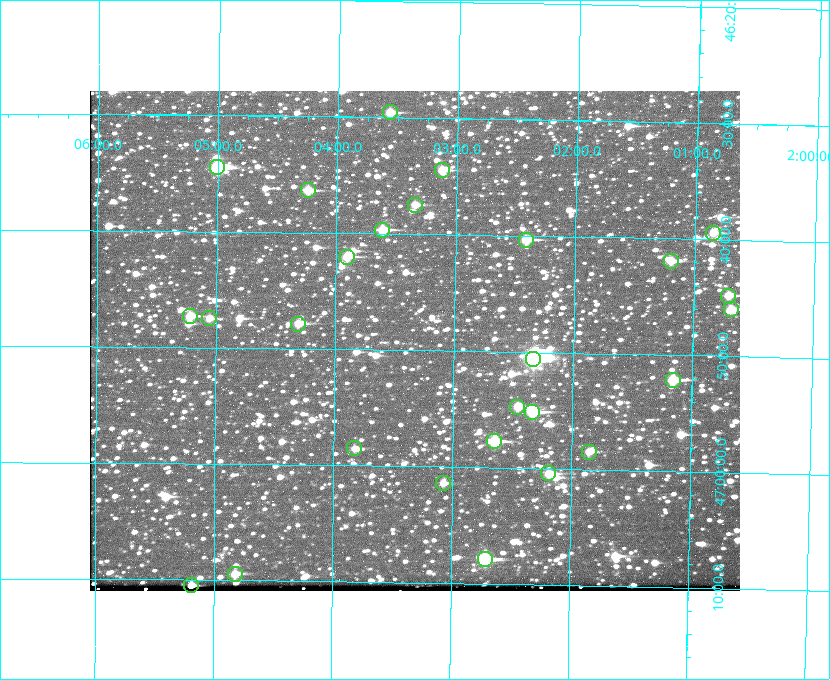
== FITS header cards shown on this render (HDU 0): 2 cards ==
NAXIS1  =                  650 / Width of table row in bytes
NAXIS2  =                  500 / Number of rows in table

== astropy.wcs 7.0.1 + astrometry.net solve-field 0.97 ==
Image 650 x 500 px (HDU 0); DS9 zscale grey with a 90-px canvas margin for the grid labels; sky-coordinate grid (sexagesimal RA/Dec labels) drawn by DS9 from the SOLVED WCS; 27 Tycho-2 reference stars matched to detected sources circled (green)
Header WCS: none
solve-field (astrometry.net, Tycho-2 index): SOLVED blind (the file carries no WCS)
Solved WCS: RA---TAN-SIP/DEC--TAN-SIP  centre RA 02:03:20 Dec +46:49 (30.83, +46.82 deg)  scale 5.16 arcsec/px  FOV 55.9' x 43.0'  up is +179 deg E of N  parity flipped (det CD > 0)
(file carries no celestial WCS; the grid is the blind solution)
Tycho-2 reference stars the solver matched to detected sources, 27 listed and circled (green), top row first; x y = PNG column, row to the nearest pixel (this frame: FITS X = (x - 90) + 1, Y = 500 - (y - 91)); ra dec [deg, ICRS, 3 dp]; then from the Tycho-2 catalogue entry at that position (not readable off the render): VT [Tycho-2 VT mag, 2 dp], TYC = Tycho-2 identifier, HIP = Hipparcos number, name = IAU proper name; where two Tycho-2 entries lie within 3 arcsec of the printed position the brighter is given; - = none
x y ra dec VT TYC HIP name
390 112 30.892 +46.493 10.70 3280-490-1 - -
217 167 31.250 +46.575 8.43 3281-919-1 - -
442 170 30.782 +46.574 10.16 3280-645-1 - -
308 190 31.061 +46.606 9.99 3281-582-1 - -
415 205 30.837 +46.625 10.69 3280-1254-1 - -
382 230 30.904 +46.661 9.60 3280-781-1 - -
713 233 30.213 +46.657 10.42 3280-803-1 - -
526 240 30.604 +46.672 9.47 3280-908-1 - -
347 257 30.978 +46.700 9.85 3281-909-1 - -
671 261 30.300 +46.699 10.25 3280-1695-1 - -
728 296 30.179 +46.746 10.21 3280-486-1 - -
731 309 30.172 +46.766 10.54 3280-993-1 - -
190 316 31.305 +46.788 10.64 3281-663-1 - -
209 318 31.264 +46.791 10.76 3281-86-1 - -
298 324 31.078 +46.798 10.61 3281-114-1 - -
533 359 30.583 +46.843 7.07 3280-746-1 9508 -
673 380 30.291 +46.869 9.33 3280-1647-1 - -
517 407 30.615 +46.912 10.08 3284-203-1 - -
532 412 30.584 +46.919 9.47 3284-629-1 - -
494 441 30.663 +46.962 9.31 3284-347-1 - -
354 448 30.956 +46.975 11.27 3285-185-1 - -
589 452 30.464 +46.975 10.61 3284-511-1 - -
548 473 30.548 +47.007 10.42 3284-727-1 - -
443 483 30.769 +47.024 11.20 3284-681-1 - -
485 559 30.679 +47.131 10.02 3284-307-1 - -
235 574 31.205 +47.157 10.28 3285-879-1 - -
191 585 31.297 +47.175 10.30 3285-914-1 - -